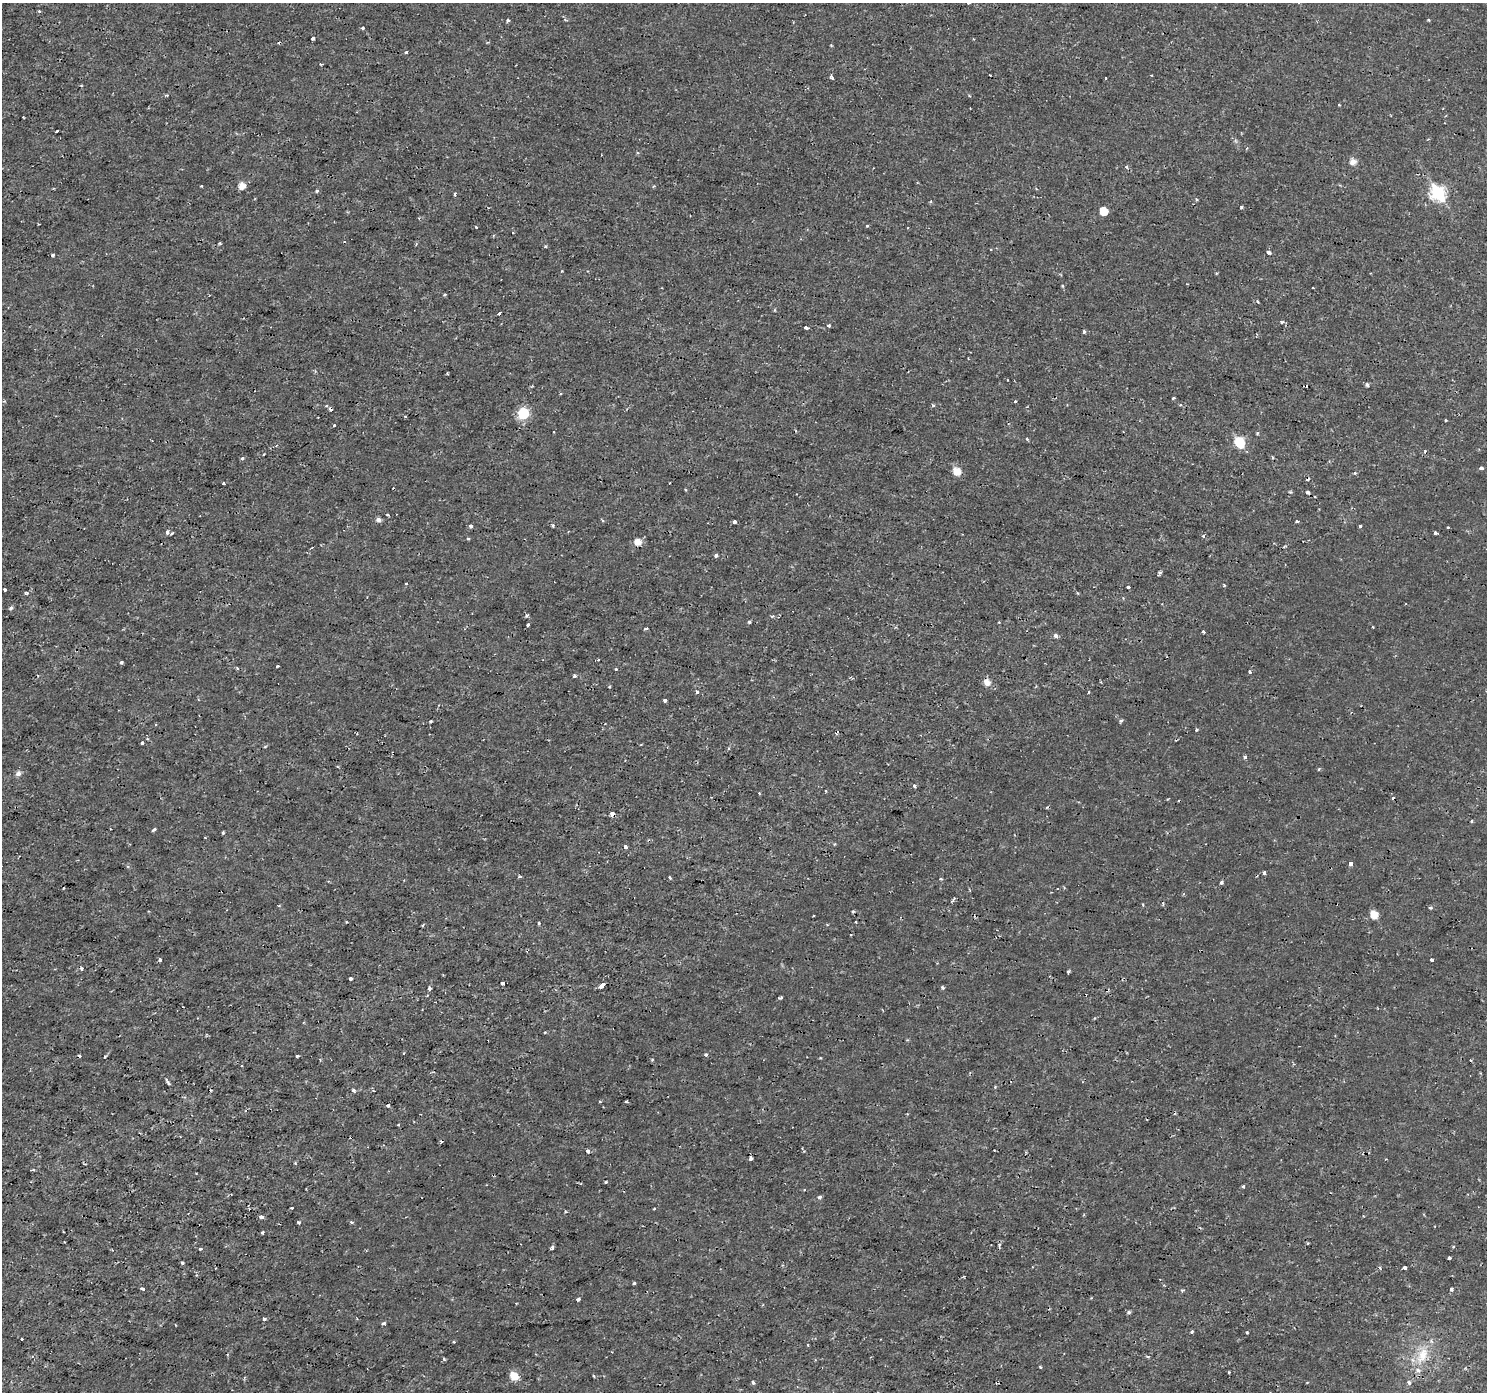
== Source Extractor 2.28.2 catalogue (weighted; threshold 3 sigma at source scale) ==
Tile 7 of 4 x 4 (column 3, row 2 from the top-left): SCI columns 2975-4459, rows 2968-4357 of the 5945 x 5874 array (HDU 1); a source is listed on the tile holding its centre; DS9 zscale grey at full resolution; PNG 1489 x 1394 px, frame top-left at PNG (2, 3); no overlay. Shown black and unused: <1% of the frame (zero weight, under 2 of 3 exposures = <1% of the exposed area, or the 3 px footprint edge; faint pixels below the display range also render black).
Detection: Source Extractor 2.28.2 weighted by HDU 2 'WHT'; one run over the whole footprint, this tile lists its part. Background 4.34e-04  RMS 0.0011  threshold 0.00505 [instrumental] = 3 sigma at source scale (4.5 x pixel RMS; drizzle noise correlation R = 1.50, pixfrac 1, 0.0396/0.0396 arcsec/px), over >= 5 px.
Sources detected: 198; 16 cosmic-ray / hot-pixel residue — not listed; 1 inside a brighter listed object's ellipse — not listed separately; the other 181 listed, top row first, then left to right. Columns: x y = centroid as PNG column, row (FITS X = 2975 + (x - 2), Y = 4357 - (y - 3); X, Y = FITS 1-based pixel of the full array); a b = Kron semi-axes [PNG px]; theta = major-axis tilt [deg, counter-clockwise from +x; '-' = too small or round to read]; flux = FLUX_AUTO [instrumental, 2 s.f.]
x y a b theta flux
39 11 4 3 - 0.14
507 20 4 4 - 0.16
1429 20 3 3 - 0.14
362 28 4 3 - 0.2
313 38 4 3 - 0.36
406 52 3 3 - 0.22
990 75 2 2 - 0.08
831 77 5 4 - 0.24
81 86 4 3 - 0.097
1339 105 3 2 - 0.21
970 109 3 2 - 0.081
57 131 3 3 - 0.26
1353 161 6 6 - 0.77
1126 167 5 4 - 0.17
201 186 3 2 - 0.089
242 186 6 6 - 1.1
317 191 5 4 - 0.14
1438 193 9 7 -56 14
455 194 3 3 - 0.26
1196 199 4 3 - 0.11
1241 207 3 3 - 0.22
1104 211 6 6 - 1.8
867 226 4 3 - 0.12
476 227 3 3 - 0.18
1269 252 4 4 - 0.39
53 255 3 3 - 0.3
561 271 4 2 - 0.092
445 295 3 3 - 0.19
1258 302 3 3 - 0.21
499 313 4 3 - 0.56
1282 322 4 4 - 0.18
828 325 3 3 - 0.4
806 328 4 3 - 0.65
1084 332 3 3 - 0.33
1367 385 5 4 - 0.19
1173 398 3 3 - 0.16
1015 401 3 2 - 0.17
933 405 4 3 - 0.17
1180 405 4 3 - 0.16
523 413 6 6 - 8.8
405 417 4 2 - 0.11
1446 420 3 2 - 0.13
334 425 4 2 - 0.11
1027 439 5 3 - 0.11
1240 442 8 6 -59 4.4
1273 457 4 3 - 0.15
242 458 4 3 - 0.24
1481 468 4 3 - 0.29
957 471 7 7 - 1.3
223 483 3 3 - 0.2
1307 492 4 3 - 0.33
388 515 5 3 - 0.11
378 520 5 5 - 0.42
734 521 3 3 - 0.26
1297 521 3 3 - 0.15
553 525 3 3 - 0.4
471 526 4 3 - 0.31
1360 526 3 3 - 0.15
1448 527 3 2 - 0.19
167 532 4 3 - 0.61
172 533 3 3 - 0.34
1435 533 3 3 - 0.32
1203 536 3 3 - 0.37
468 539 5 3 - 0.11
638 542 6 6 - 0.98
716 555 4 3 - 0.37
1160 572 6 4 2 0.16
406 583 3 2 - 0.085
1224 585 3 3 - 0.13
1128 587 3 3 - 0.53
5 590 3 3 - 0.24
27 593 4 4 - 0.26
11 608 6 4 19 0.2
526 615 5 3 - 0.14
749 622 4 3 - 0.17
528 625 4 3 - 0.13
646 629 4 2 - 0.17
1203 631 3 3 - 0.2
1056 636 4 4 - 0.66
121 662 3 3 - 0.33
278 666 3 2 - 0.12
237 668 4 4 - 0.15
616 669 3 3 - 0.097
1250 672 5 4 - 0.16
574 676 3 3 - 0.38
987 682 8 6 -50 0.83
609 686 3 3 - 0.12
697 692 4 3 - 0.26
665 700 3 3 - 0.32
1121 720 5 3 - 0.16
430 721 3 3 - 0.16
1196 730 4 3 - 0.14
837 732 6 3 49 0.13
142 743 4 3 - 0.19
1245 757 4 4 - 0.26
1319 769 4 3 - 0.13
18 773 7 6 - 0.42
914 786 4 3 - 0.55
826 791 3 2 - 0.093
759 793 3 2 - 0.093
612 814 4 4 - 0.73
1471 821 3 3 - 0.13
154 830 4 3 - 0.21
223 833 3 3 - 0.18
625 847 3 3 - 0.57
1350 864 4 3 - 0.65
1264 872 3 3 - 0.38
520 877 6 3 8 0.12
670 878 3 2 - 0.2
940 879 4 3 - 0.11
1221 882 4 4 - 0.22
63 888 3 2 - 0.092
953 901 8 2 54 0.16
1430 908 4 3 - 0.21
853 912 3 2 - 0.23
1374 915 7 6 - 1.4
346 922 3 2 - 0.084
539 923 4 3 - 0.15
423 925 4 3 - 0.11
850 935 3 2 - 0.12
160 960 4 3 - 0.39
1432 960 3 3 - 0.35
1068 972 4 4 - 0.13
351 979 4 3 - 0.56
502 983 4 3 - 0.51
602 985 5 3 - 2
942 988 4 4 - 0.22
429 989 4 3 - 0.25
781 998 5 3 - 0.17
545 1032 4 3 - 0.1
706 1054 4 3 - 0.24
297 1056 3 3 - 0.23
652 1059 4 3 - 0.11
168 1082 5 3 - 0.33
354 1090 4 3 - 0.21
626 1101 3 3 - 0.14
388 1106 3 3 - 0.25
398 1124 3 2 - 0.11
442 1141 4 2 - 0.15
588 1151 4 4 - 0.24
751 1159 4 3 - 0.69
295 1163 4 3 - 0.1
32 1170 4 2 - 0.11
606 1182 3 2 - 0.14
1243 1186 4 3 - 0.17
819 1197 3 3 - 0.42
291 1208 3 2 - 0.12
654 1208 3 2 - 0.16
261 1217 4 4 - 0.48
406 1217 3 2 - 0.08
351 1222 4 3 - 0.18
299 1223 4 4 - 0.21
262 1233 4 4 - 0.13
999 1246 8 3 -88 0.23
552 1247 4 3 - 0.31
200 1249 3 3 - 0.2
1449 1258 3 3 - 0.23
182 1263 4 3 - 0.17
1405 1267 3 3 - 0.39
1380 1268 4 3 - 0.19
964 1276 4 2 - 0.073
634 1283 3 3 - 0.36
142 1289 4 3 - 0.27
1451 1289 4 3 - 0.33
1182 1290 6 3 9 0.14
578 1299 3 3 - 0.36
1129 1312 6 4 0 0.19
264 1319 4 3 - 0.21
384 1323 5 4 - 0.2
1192 1332 4 3 - 0.17
1247 1332 3 3 - 0.12
22 1339 3 2 - 0.28
808 1345 3 3 - 0.12
1422 1355 29 14 64 3.1
444 1359 5 4 - 0.15
1040 1367 3 2 - 0.15
1229 1372 3 2 - 0.11
514 1376 8 6 -52 1.6
594 1376 4 2 - 0.1
753 1382 3 3 - 0.28
1409 1382 5 4 - 0.33
Overlapping masked pixels (flux is a lower limit): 2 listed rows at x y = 612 814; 1422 1355